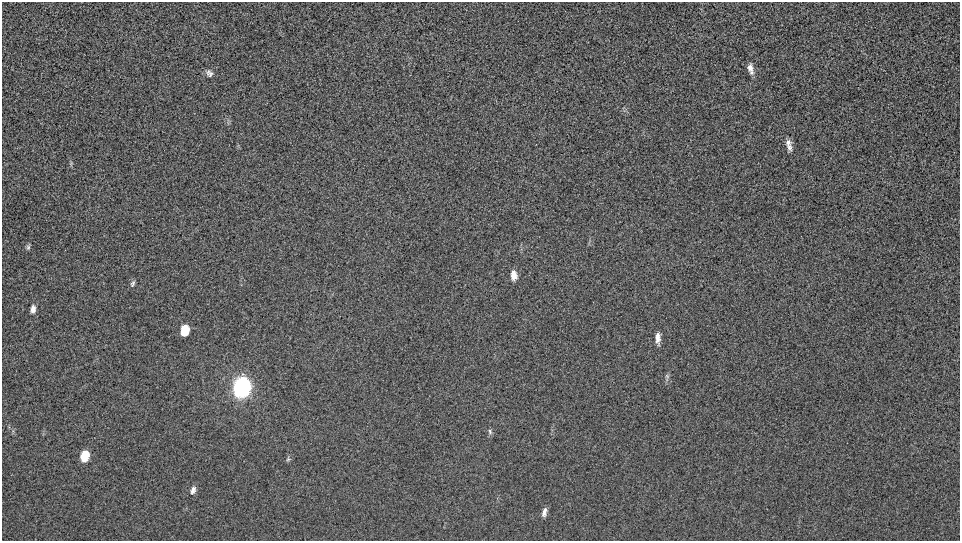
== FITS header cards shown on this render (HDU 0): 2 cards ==
NAXIS1  =                  958 / Axis length
NAXIS2  =                  539 / Axis length

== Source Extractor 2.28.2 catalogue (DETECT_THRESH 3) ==
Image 958 x 539 px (HDU 0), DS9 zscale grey, 1 PNG px = 1 image px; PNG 962 x 543 px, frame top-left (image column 1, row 539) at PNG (2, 2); no overlay
Background 262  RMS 5.5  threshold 16.6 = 3 sigma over >= 5 px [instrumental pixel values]
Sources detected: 18; all 18 listed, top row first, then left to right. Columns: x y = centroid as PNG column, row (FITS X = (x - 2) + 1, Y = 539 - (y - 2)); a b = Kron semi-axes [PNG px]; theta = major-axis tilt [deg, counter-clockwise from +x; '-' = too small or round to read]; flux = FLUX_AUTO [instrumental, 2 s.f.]
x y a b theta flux
750 67 11 7 -89 2200
209 73 10 7 -52 1400
788 142 9 7 65 1700
789 147 10 7 -79 1600
28 247 7 5 89 700
514 275 11 7 -82 3400
133 283 9 5 64 890
33 309 8 5 79 1900
184 330 8 6 81 14000
657 336 14 6 -83 2300
657 340 7 4 49 800
667 376 7 4 -45 650
241 387 10 7 84 510000
490 432 8 5 -74 880
84 456 8 6 72 16000
288 459 6 5 - 630
193 490 10 7 68 1700
544 512 12 6 77 1800

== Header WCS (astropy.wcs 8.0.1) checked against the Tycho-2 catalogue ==
Header WCS as astropy/WCSLIB reads it (applying the file's SIP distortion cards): RA---TAN-SIP/DEC--TAN-SIP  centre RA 00:09:25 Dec -09:36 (2.35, -9.60 deg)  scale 2.21 x 2.23 arcsec/px (non-square pixels)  FOV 35.2' x 20.0'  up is -7 deg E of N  parity normal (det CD < 0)
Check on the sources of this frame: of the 18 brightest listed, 3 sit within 3.3 arcsec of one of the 4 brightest Tycho-2 stars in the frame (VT <= 13.26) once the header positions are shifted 0.36 arcsec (0.08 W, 0.35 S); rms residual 1.99 arcsec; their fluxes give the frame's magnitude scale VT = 21.65 - 2.5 log10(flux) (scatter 0.07 mag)
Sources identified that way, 3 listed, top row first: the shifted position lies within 3.3 arcsec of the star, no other Tycho-2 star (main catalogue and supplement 1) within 6.6 arcsec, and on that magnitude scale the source's flux lands within +1.5 / -3 mag of the star's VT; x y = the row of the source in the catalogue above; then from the Tycho-2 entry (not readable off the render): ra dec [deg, ICRS J2000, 3 dp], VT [Tycho-2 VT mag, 2 dp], TYC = Tycho-2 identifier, HIP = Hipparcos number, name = IAU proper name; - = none
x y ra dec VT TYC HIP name
788 142 2.153 -9.550 13.26 5260-885-1 - -
184 330 2.543 -9.617 11.28 5260-962-1 - -
84 456 2.614 -9.686 11.21 5261-343-1 - -